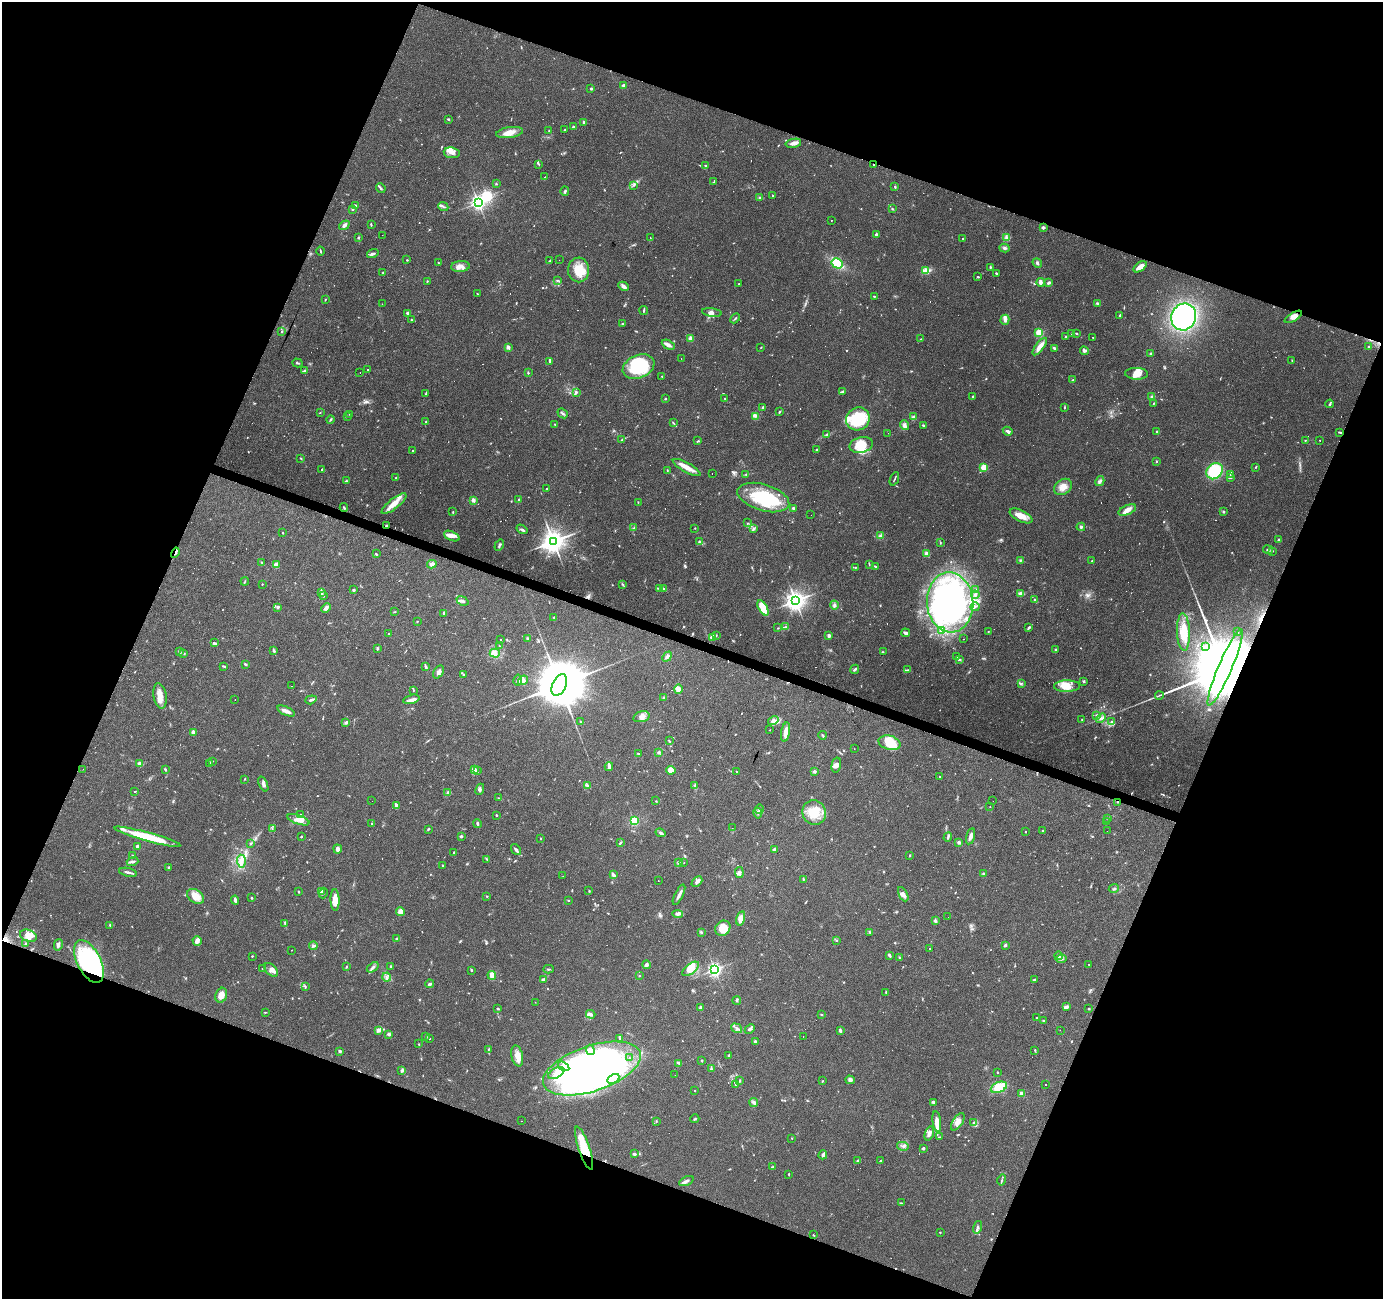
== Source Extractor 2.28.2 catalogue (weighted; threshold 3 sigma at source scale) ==
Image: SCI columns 1-5524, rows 207-5392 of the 5528 x 5664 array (HDU 1 of 3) = the unmasked area's bounding box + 8 px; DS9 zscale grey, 4 x 4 block average (1 PNG px = mean of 4 x 4 image px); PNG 1385 x 1301 px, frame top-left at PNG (2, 2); each listed source drawn as its Kron ellipse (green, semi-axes under 4 px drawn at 4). Shown black and unused: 42% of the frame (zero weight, under 3 of 4 exposures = <1% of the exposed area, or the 3 px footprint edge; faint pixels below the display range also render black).
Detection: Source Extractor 2.28.2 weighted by HDU 2 'WHT'. Background 0.0703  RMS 0.0053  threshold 0.0239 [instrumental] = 3 sigma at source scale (4.5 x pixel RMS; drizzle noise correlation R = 1.50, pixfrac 1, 0.0396/0.0396 arcsec/px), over >= 5 px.
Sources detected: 994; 13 too faint to see at this stretch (4 x 4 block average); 21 inside a brighter object's white glare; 90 cosmic-ray / hot-pixel residue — neither listed nor drawn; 20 coinciding with a brighter row at this scale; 84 inside a brighter listed object's ellipse — not listed separately; of the other 766, all 500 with FLUX_AUTO >= 1.77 (the completeness limit of this list) listed and drawn (266 fainter detections not listed), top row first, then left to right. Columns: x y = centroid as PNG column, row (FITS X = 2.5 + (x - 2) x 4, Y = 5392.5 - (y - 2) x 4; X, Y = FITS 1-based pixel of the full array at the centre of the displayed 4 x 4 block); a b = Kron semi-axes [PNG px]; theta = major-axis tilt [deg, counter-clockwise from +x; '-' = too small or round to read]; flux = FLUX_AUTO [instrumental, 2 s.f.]
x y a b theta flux
623 85 3 2 - 7.5
591 89 3 2 - 6.2
448 119 3 2 - 3.9
584 122 2 2 - 15
573 127 2 2 - 6.8
565 130 2 2 - 1.9
549 131 2 2 - 2.5
510 133 13 5 9 32
793 143 8 3 12 19
452 153 8 5 -8 17
539 164 4 2 - 3.8
705 165 2 2 - 2.6
874 165 2 2 - 4.7
544 177 2 2 - 89
714 182 4 2 - 3.1
496 184 2 2 - 2.1
634 185 3 2 - 3.1
895 187 3 2 - 3.1
381 188 5 2 - 5.4
565 191 4 2 - 4.5
773 196 2 2 - 1.9
760 197 3 2 - 6
478 202 3 3 - 1100
355 206 3 2 - 4.9
443 207 5 2 - 5.9
352 209 3 2 - 3
892 209 2 2 - 3.8
831 221 2 2 - 2.3
344 225 5 3 - 11
371 225 3 2 - 3.1
1043 227 2 2 - 10
876 234 2 2 - 20
382 235 2 2 - 3.4
358 237 2 2 - 4.3
1007 237 4 3 - 6.5
650 238 2 2 - 6.6
963 239 2 2 - 2.6
1005 248 5 3 - 7
320 251 4 2 - 3.1
373 254 6 2 17 8.1
407 260 2 2 - 2.5
559 260 2 2 - 2.2
550 261 3 2 - 1.8
438 263 2 2 - 2.2
837 263 6 5 - 110
1037 263 5 2 - 5.2
460 266 9 5 4 21
990 267 2 2 - 4.3
1140 267 7 3 36 31
579 270 12 10 -88 69
926 271 2 2 - 47
383 272 2 2 - 1.9
996 273 3 2 - 4.3
978 277 3 2 - 3.3
557 280 3 2 - 3
427 281 3 2 - 2.1
1040 282 4 3 - 12
1049 283 3 2 - 10
739 284 2 2 - 2.6
624 286 5 4 - 11
477 294 3 2 - 1.9
874 296 3 2 - 2.2
325 300 3 2 - 2.3
1097 303 4 2 - 3.8
382 304 2 2 - 1.9
644 310 4 2 - 4
712 312 10 4 -8 14
407 313 3 2 - 7.6
1120 315 3 2 - 3.3
1184 317 14 12 68 560
1293 317 10 4 30 17
735 318 6 2 46 4.1
411 320 2 2 - 2.2
1005 320 5 4 - 11
622 324 2 2 - 3.6
282 331 3 2 - 3
1039 333 2 2 - 210
1076 333 4 2 - 2.8
1071 334 3 2 - 3.2
1065 337 2 2 - 2.1
691 338 2 2 - 63
1093 338 2 2 - 2.5
921 339 2 2 - 2
668 345 7 3 -28 14
508 347 2 2 - 43
761 347 2 2 - 1.8
1040 347 10 3 53 30
1369 347 3 2 - 4.1
1054 348 4 3 - 4.4
1084 351 4 3 - 6.4
1151 354 2 2 - 25
681 359 2 2 - 5.9
550 361 2 2 - 5.4
1292 361 4 2 - 2.1
297 363 5 2 - 4.6
638 367 16 11 22 220
368 369 2 2 - 5.3
304 370 3 2 - 2.9
360 372 2 2 - 2.8
528 373 3 2 - 2.7
1136 374 11 6 -2 32
662 376 2 2 - 2.3
1073 380 2 2 - 4.5
576 392 3 3 - 5.2
842 392 4 2 - 6.6
425 394 2 2 - 2.1
973 396 2 2 - 9.9
1152 397 3 3 - 4.5
665 399 2 2 - 3
725 399 2 2 - 2.1
1154 403 2 2 - 1.8
1330 404 4 2 - 5.6
763 407 2 2 - 18
1064 408 2 2 - 4.5
320 412 2 2 - 2
779 412 3 2 - 3.4
563 413 5 2 - 6.1
350 415 3 2 - 2.6
755 416 3 2 - 5.4
347 417 2 2 - 1.9
913 417 3 3 - 5.7
330 419 4 2 - 4.1
858 419 12 11 - 180
426 421 2 2 - 1.9
673 423 3 2 - 3.2
555 424 2 2 - 2.6
905 425 5 4 - 10
923 425 3 2 - 3.8
1008 431 5 3 - 9.1
1157 431 2 2 - 5.5
1339 432 4 2 - 3
888 433 2 2 - 8.3
826 435 3 2 - 4.6
622 440 3 2 - 4.7
1305 440 2 2 - 2
1319 440 2 2 - 47
698 441 4 2 - 3.6
861 445 12 7 15 54
817 450 2 2 - 12
412 451 2 2 - 2.8
301 458 3 2 - 2.2
1156 462 3 2 - 2.5
984 467 2 2 - 120
1256 467 3 2 - 2.2
687 468 15 4 -29 31
322 469 3 2 - 2.5
667 470 3 2 - 2.4
1215 471 9 7 45 140
712 473 2 2 - 2.2
746 474 3 2 - 2.5
1231 474 3 2 - 3.1
1230 477 3 2 - 3.3
396 478 2 2 - 5.2
894 479 7 2 67 3.9
346 481 3 2 - 3.1
1100 481 5 3 - 8.5
1063 487 10 7 35 30
547 488 2 2 - 5.1
763 497 27 13 -17 180
473 500 2 2 - 56
518 500 4 2 - 2.9
638 502 2 2 - 1.9
394 504 15 5 38 37
344 507 4 2 - 4.5
793 508 3 2 - 7
1127 510 9 4 23 20
453 512 3 2 - 2.4
1223 512 3 2 - 3.1
811 515 2 2 - 2.6
1021 516 12 5 -26 35
747 523 2 2 - 1.9
386 525 3 2 - 2.7
1081 527 4 2 - 6.2
633 528 4 2 - 2.6
695 528 2 2 - 2
754 528 4 2 - 3.9
522 529 6 2 -32 6.4
283 533 3 2 - 2
880 535 3 2 - 3
452 536 8 4 -24 18
1278 540 2 2 - 3.1
553 541 4 3 - 3100
699 541 3 2 - 2.8
940 542 3 2 - 2
499 545 6 2 58 6.1
1268 550 5 3 - 6.5
1273 551 2 2 - 1.8
175 553 5 2 - 5
376 554 2 2 - 4
926 554 2 2 - 57
1020 560 3 2 - 2.1
1092 561 3 2 - 2.4
262 562 3 2 - 1.8
432 564 5 3 - 16
869 564 2 2 - 2.1
276 565 2 2 - 39
855 567 3 2 - 2.7
876 567 4 2 - 6.6
245 581 4 2 - 2.2
262 584 2 2 - 2.1
622 584 4 2 - 3.4
660 589 3 2 - 5.1
664 589 4 2 - 4.3
353 590 3 3 - 4
975 590 4 2 - 4.1
321 593 4 3 - 5.7
1021 594 4 3 - 14
975 595 4 3 - 5.8
324 596 2 2 - 2.4
1034 600 2 2 - 2.2
462 601 6 3 -21 8.2
795 601 3 3 - 2100
950 602 30 23 -86 940
834 605 4 2 - 5.4
278 607 4 3 - 5.5
975 607 4 2 - 6.1
326 608 5 3 - 14
763 608 8 4 -61 52
394 612 3 2 - 1.9
444 613 3 2 - 3.2
554 617 2 2 - 4.9
417 621 2 2 - 2.7
785 627 4 2 - 4.6
778 628 2 2 - 2
1029 628 4 2 - 7.3
942 631 4 3 - 5.9
988 631 2 2 - 2.5
1183 632 18 6 -87 69
1237 632 2 2 - 1.8
905 633 4 2 - 11
389 634 2 2 - 1.8
716 635 2 2 - 2
829 636 2 2 - 32
712 637 3 3 - 16
528 639 2 2 - 7.6
964 639 2 2 - 2.5
500 640 2 2 - 8.8
214 643 3 3 - 5
499 646 2 2 - 1.9
1205 647 4 2 - 5.1
377 648 3 2 - 3.7
1056 650 3 2 - 3.8
179 651 3 3 - 4.9
274 651 3 2 - 6.4
883 652 2 2 - 2
184 653 3 2 - 3
495 653 5 3 - 12
667 656 5 3 - 9.9
957 657 3 3 - 4.2
960 659 3 2 - 3.1
245 664 3 2 - 5.2
224 666 4 2 - 3.5
426 667 4 2 - 5.4
1225 667 41 7 67 150000
855 669 5 2 - 5.4
907 670 3 2 - 3.9
438 672 7 4 58 11
463 674 2 2 - 2.3
518 680 5 2 - 9
523 680 5 4 - 12
1084 681 3 2 - 3.8
1021 683 4 2 - 3
559 685 11 6 64 36000
291 686 2 2 - 2
1067 686 13 6 1 40
678 689 5 4 - 24
413 690 3 2 - 2.2
1159 695 4 2 - 3.3
160 696 13 6 -80 30
664 698 2 2 - 26
235 699 2 2 - 2.4
411 699 8 3 14 14
311 700 6 2 18 6.4
286 711 9 2 -23 26
1097 715 3 2 - 3.6
641 717 8 5 15 16
1101 718 6 2 43 6.8
1082 720 3 2 - 2.1
773 721 5 4 - 11
580 722 3 2 - 2.5
1112 722 4 3 - 7.9
345 723 3 2 - 4.8
770 730 2 2 - 11
193 732 2 2 - 46
785 732 10 3 80 28
822 735 4 2 - 2.9
669 741 3 2 - 2.6
890 743 11 7 -16 100
854 749 2 2 - 3.8
638 753 3 2 - 1.9
659 753 2 2 - 2.2
212 761 4 2 - 3.3
209 763 3 2 - 2.6
140 764 3 2 - 20
836 765 7 4 76 12
609 767 4 2 - 15
83 769 2 2 - 2.3
165 769 4 2 - 3.9
475 770 4 2 - 6.3
671 770 5 4 - 33
478 771 2 2 - 3.8
736 771 2 2 - 1.9
814 771 3 3 - 4.5
940 776 2 2 - 1.9
245 779 3 2 - 1.9
263 784 8 3 -68 10
587 785 2 2 - 2
695 785 3 2 - 4.5
480 789 6 4 64 7.2
135 791 2 2 - 2.8
448 792 3 3 - 5.2
499 798 2 2 - 2.7
372 801 2 2 - 2.7
656 801 2 2 - 2.1
993 801 2 2 - 1.8
1118 802 4 2 - 3.4
396 805 4 3 - 8.2
990 807 2 2 - 2.3
759 809 5 2 - 3.9
758 813 5 2 - 5.2
814 813 12 11 - 67
301 815 3 3 - 5.5
496 815 2 2 - 3.4
1108 818 2 2 - 2.2
298 820 11 4 -19 31
634 821 2 2 - 340
1106 822 2 2 - 2.1
371 823 2 2 - 2.1
477 823 4 2 - 5.6
732 828 2 2 - 3.7
272 829 3 2 - 1.9
428 829 3 2 - 3.2
1043 831 3 2 - 3.5
1107 831 2 2 - 4.7
1025 832 2 2 - 3.5
661 833 5 2 - 7.8
301 836 2 2 - 5.5
461 836 3 2 - 5.2
970 836 8 3 75 17
147 837 34 4 -15 120
948 837 5 2 - 5
541 839 2 2 - 3.1
959 842 3 3 - 7.6
620 843 3 2 - 3.4
250 844 3 2 - 1.9
138 846 3 2 - 13
338 849 4 3 - 11
774 849 2 2 - 30
516 850 6 2 -51 7.5
454 852 3 2 - 2.1
133 855 3 2 - 2.7
910 855 2 2 - 6.4
487 859 3 2 - 2.9
133 861 6 3 16 8.5
241 861 6 3 -86 14
679 863 4 2 - 3.7
684 863 2 2 - 35
442 865 2 2 - 5.1
169 868 3 2 - 5.6
128 872 9 2 -12 8.6
739 873 5 4 - 9.1
984 873 3 2 - 3.6
613 875 4 3 - 10
563 876 2 2 - 3
803 879 4 2 - 2.8
658 881 2 2 - 2.2
697 882 6 4 42 11
1114 889 5 2 - 5
589 891 3 2 - 2.2
299 892 3 2 - 2.2
321 892 2 2 - 3.3
323 893 5 2 - 4.7
903 894 8 4 -61 16
679 895 11 2 64 17
196 896 9 6 -35 38
487 896 2 2 - 2.9
251 898 2 2 - 3.5
235 900 4 2 - 9.4
335 900 11 4 -88 44
568 900 2 2 - 5.6
400 912 5 3 - 21
678 914 5 3 - 8.4
948 917 2 2 - 5
741 918 7 4 75 25
935 920 4 3 - 6
285 924 4 2 - 3.7
110 925 3 2 - 4.1
723 928 8 7 - 52
701 932 3 2 - 3.2
870 932 3 2 - 2.7
28 936 9 5 -21 25
396 938 4 2 - 4.2
836 940 2 2 - 2
197 941 4 4 - 11
26 944 2 2 - 7.4
58 945 6 3 75 10
1005 945 2 2 - 20
313 946 4 2 - 5.1
929 949 2 2 - 9.4
292 950 2 2 - 6.1
889 955 4 2 - 8.4
252 956 2 2 - 2.9
1059 956 4 3 - 6.9
900 958 3 2 - 2.9
1061 959 5 3 - 7.3
89 961 23 12 -63 290
1089 964 2 2 - 4.6
646 965 4 3 - 7.2
391 966 2 2 - 2.9
346 967 2 2 - 2.4
373 967 6 2 37 7.2
262 968 2 2 - 5.7
548 969 5 2 - 3.8
690 969 10 5 37 26
715 969 3 2 - 950
271 970 8 5 -44 16
471 970 3 2 - 4.3
492 975 4 3 - 26
639 976 2 2 - 2.2
387 977 4 3 - 7.6
544 979 3 2 - 3.9
1034 980 3 2 - 4.3
430 984 4 2 - 6.3
305 986 3 2 - 3.2
886 992 3 2 - 2.2
221 995 7 5 71 26
737 1000 4 3 - 5.2
535 1002 2 2 - 1.9
1066 1007 3 2 - 13
701 1008 4 2 - 11
498 1009 3 2 - 3
1089 1009 3 2 - 3.4
265 1012 2 2 - 2.1
591 1014 5 4 - 8.8
821 1014 2 2 - 2.8
1037 1018 2 2 - 3.2
1044 1021 4 2 - 2.7
737 1028 6 2 -38 6.4
750 1029 5 3 - 8.4
378 1030 3 3 - 16
840 1030 3 2 - 14
1060 1030 2 2 - 1.8
389 1034 4 3 - 7.2
426 1036 2 2 - 3.6
803 1037 2 2 - 3.8
430 1038 2 2 - 3.3
620 1038 2 2 - 2
755 1042 3 2 - 12
419 1044 2 2 - 2.1
488 1049 2 2 - 2.3
590 1050 5 2 - 6.2
1035 1050 3 2 - 3.1
340 1051 2 2 - 7.6
729 1055 3 2 - 2.3
517 1056 10 5 -78 28
629 1058 2 2 - 2.8
702 1060 3 2 - 2.6
679 1063 3 2 - 3.5
564 1066 6 3 -34 14
592 1069 51 22 18 1300
711 1069 2 2 - 2
402 1070 3 2 - 9.3
997 1072 2 2 - 4.2
556 1073 9 5 29 23
675 1075 2 2 - 2
613 1079 6 2 29 8.5
850 1080 4 4 - 8.2
740 1081 3 2 - 2.8
822 1081 2 2 - 2.2
735 1084 4 2 - 3.1
1045 1085 2 2 - 6.8
999 1087 8 5 23 99
695 1091 2 2 - 2.5
1021 1094 2 2 - 73
754 1102 4 2 - 5.2
933 1102 4 3 - 6
695 1119 4 2 - 3.7
521 1121 2 2 - 4.5
656 1121 2 2 - 1.9
937 1121 10 3 -83 24
958 1122 10 5 56 20
974 1123 3 3 - 8.7
929 1133 7 3 70 15
939 1137 3 2 - 1.9
792 1138 2 2 - 2
903 1146 6 3 -14 8.9
584 1148 22 5 -71 110
923 1148 2 2 - 17
634 1154 3 2 - 9.5
823 1155 5 2 - 11
881 1160 2 2 - 11
858 1161 4 2 - 3.5
772 1167 3 2 - 2.9
789 1174 2 2 - 2.8
1002 1180 5 2 - 4.4
686 1181 8 3 25 8.6
901 1203 3 2 - 1.9
977 1227 6 2 74 5.5
940 1232 2 2 - 1.8
813 1235 3 2 - 2.3
Overlapping masked pixels (flux is a lower limit): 7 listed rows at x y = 874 165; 386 525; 175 553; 1225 667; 1118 802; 89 961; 584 1148
Diffuse or blended objects may show on this block-average render without a row.